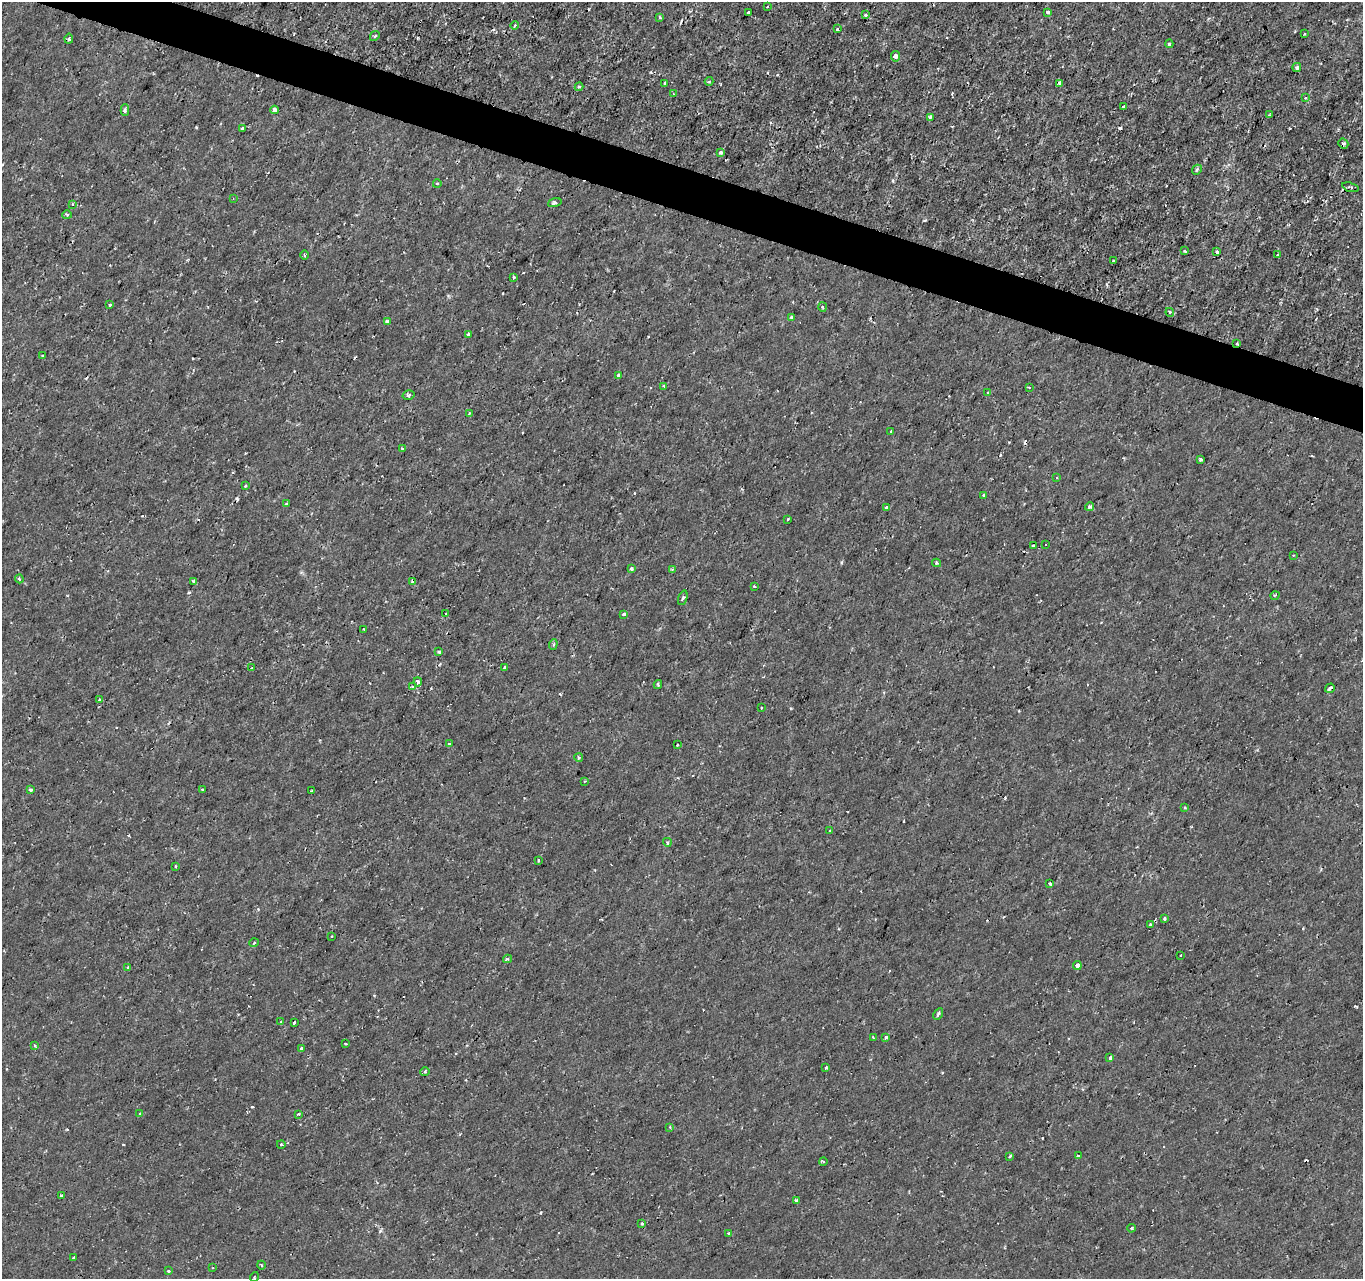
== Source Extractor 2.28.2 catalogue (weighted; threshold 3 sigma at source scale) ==
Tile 11 of 4 x 4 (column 3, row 3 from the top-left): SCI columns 2723-4083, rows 1491-2767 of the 5451 x 5597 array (HDU 1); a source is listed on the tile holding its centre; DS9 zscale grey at full resolution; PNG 1365 x 1281 px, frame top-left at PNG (2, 2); each listed source drawn as its Kron ellipse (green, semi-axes under 4 px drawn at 4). Shown black and unused: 3% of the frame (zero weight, under 2 of 3 exposures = <1% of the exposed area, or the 3 px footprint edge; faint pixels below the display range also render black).
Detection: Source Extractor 2.28.2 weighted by HDU 2 'WHT'; one run over the whole footprint, this tile lists its part. Background -7.05e-05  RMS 9.5e-04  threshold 0.00429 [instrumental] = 3 sigma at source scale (4.5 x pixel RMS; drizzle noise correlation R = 1.50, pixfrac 1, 0.0396/0.0396 arcsec/px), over >= 5 px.
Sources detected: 156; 18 cosmic-ray / hot-pixel residue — neither listed nor drawn; the other 138 listed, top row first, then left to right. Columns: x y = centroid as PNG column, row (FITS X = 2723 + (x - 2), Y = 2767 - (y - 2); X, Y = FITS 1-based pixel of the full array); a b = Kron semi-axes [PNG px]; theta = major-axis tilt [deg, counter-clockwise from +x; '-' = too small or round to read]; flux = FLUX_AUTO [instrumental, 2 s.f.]
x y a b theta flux
768 7 3 2 - 0.17
1048 12 4 3 - 0.36
749 13 3 3 - 0.34
866 15 3 3 - 0.22
660 17 4 3 - 0.12
515 26 4 3 - 0.28
837 29 3 3 - 0.12
1304 34 3 2 - 0.11
375 36 5 3 - 0.16
69 39 5 3 - 0.42
1169 44 4 3 - 0.16
895 56 5 4 - 0.46
1297 67 4 4 - 0.24
709 81 4 4 - 0.12
665 83 3 3 - 0.3
1060 83 4 3 - 0.43
579 87 4 4 - 0.17
674 94 3 2 - 0.096
1305 98 4 4 - 0.1
1124 107 3 3 - 0.36
125 110 6 4 90 0.19
275 110 4 4 - 0.63
1269 115 3 3 - 0.098
930 117 3 3 - 0.23
242 128 3 3 - 0.37
1343 143 5 4 - 0.17
721 152 4 3 - 0.28
1197 170 5 3 - 0.21
437 184 4 3 - 0.079
1350 187 9 3 -15 0.15
233 199 4 2 - 0.075
555 203 7 4 18 0.24
72 204 3 3 - 0.12
67 215 5 4 - 0.13
1185 251 3 3 - 0.2
1217 252 4 3 - 0.47
304 255 4 3 - 0.13
1278 255 3 3 - 0.12
1113 261 3 3 - 0.14
513 277 3 3 - 0.16
110 305 3 3 - 0.14
822 307 5 3 - 0.11
1170 312 4 4 - 0.11
792 318 3 3 - 0.33
387 322 4 3 - 0.46
468 334 3 3 - 0.25
1237 343 3 2 - 0.13
43 356 3 3 - 0.19
619 375 4 3 - 0.31
664 386 3 2 - 0.091
1029 387 4 2 - 0.07
988 393 4 3 - 0.1
408 395 6 4 17 0.19
469 413 3 3 - 0.25
890 432 3 3 - 0.14
402 449 3 3 - 0.089
1201 459 3 3 - 0.19
1057 478 4 2 - 0.075
245 486 3 2 - 0.086
984 495 3 3 - 0.32
286 504 4 3 - 0.11
887 507 4 3 - 0.73
1089 507 4 3 - 0.31
788 519 4 3 - 0.082
1045 544 3 3 - 0.42
1033 545 3 2 - 0.091
1293 555 3 2 - 0.065
936 563 4 4 - 0.18
631 568 4 3 - 0.15
672 569 3 3 - 0.12
19 579 4 3 - 0.14
194 581 3 3 - 0.17
412 581 4 4 - 0.12
754 586 3 3 - 0.17
1275 595 5 3 - 0.084
683 598 7 3 70 0.15
446 614 3 3 - 0.2
624 614 4 3 - 0.23
364 629 3 3 - 0.11
553 644 5 4 - 0.14
439 652 3 3 - 0.16
252 668 2 2 - 0.084
505 668 4 3 - 0.37
418 682 4 3 - 0.46
658 685 4 3 - 0.11
413 687 3 3 - 0.26
1330 688 5 3 - 0.26
99 700 4 2 - 0.11
761 708 3 2 - 0.069
449 744 3 3 - 0.17
677 745 3 2 - 0.11
579 758 4 4 - 0.26
585 781 3 3 - 0.069
31 790 3 3 - 0.18
203 790 3 3 - 0.19
312 790 3 2 - 0.096
1185 807 3 3 - 0.12
830 831 4 3 - 0.12
667 842 4 4 - 0.21
538 861 3 3 - 0.15
175 866 4 2 - 0.085
1050 883 3 3 - 0.17
1164 919 4 4 - 0.15
1150 925 3 3 - 0.19
332 936 3 2 - 0.097
254 943 5 3 - 0.089
1181 955 3 2 - 0.065
507 959 4 3 - 0.15
1077 966 4 4 - 0.85
128 967 3 2 - 0.082
938 1014 6 3 60 0.24
281 1021 3 3 - 0.11
294 1023 3 3 - 0.97
873 1037 3 2 - 0.14
886 1037 4 4 - 0.24
345 1044 3 2 - 0.12
35 1046 3 3 - 0.19
302 1048 4 3 - 0.78
1110 1058 3 3 - 1.3
826 1067 3 3 - 0.51
425 1072 4 4 - 0.12
140 1114 4 3 - 0.12
298 1114 3 2 - 0.14
670 1127 3 3 - 0.12
281 1144 4 3 - 0.079
1010 1156 3 3 - 0.23
1078 1156 3 3 - 0.19
823 1161 4 3 - 0.1
61 1195 3 3 - 0.16
796 1200 4 3 - 0.14
642 1223 4 3 - 0.13
1131 1228 4 3 - 0.12
729 1234 3 3 - 0.15
74 1257 3 3 - 0.17
261 1265 4 3 - 0.08
213 1268 3 2 - 0.077
168 1271 3 3 - 0.23
254 1277 5 3 - 0.088
Overlapping masked pixels (flux is a lower limit): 3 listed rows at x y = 275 110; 792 318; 1237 343